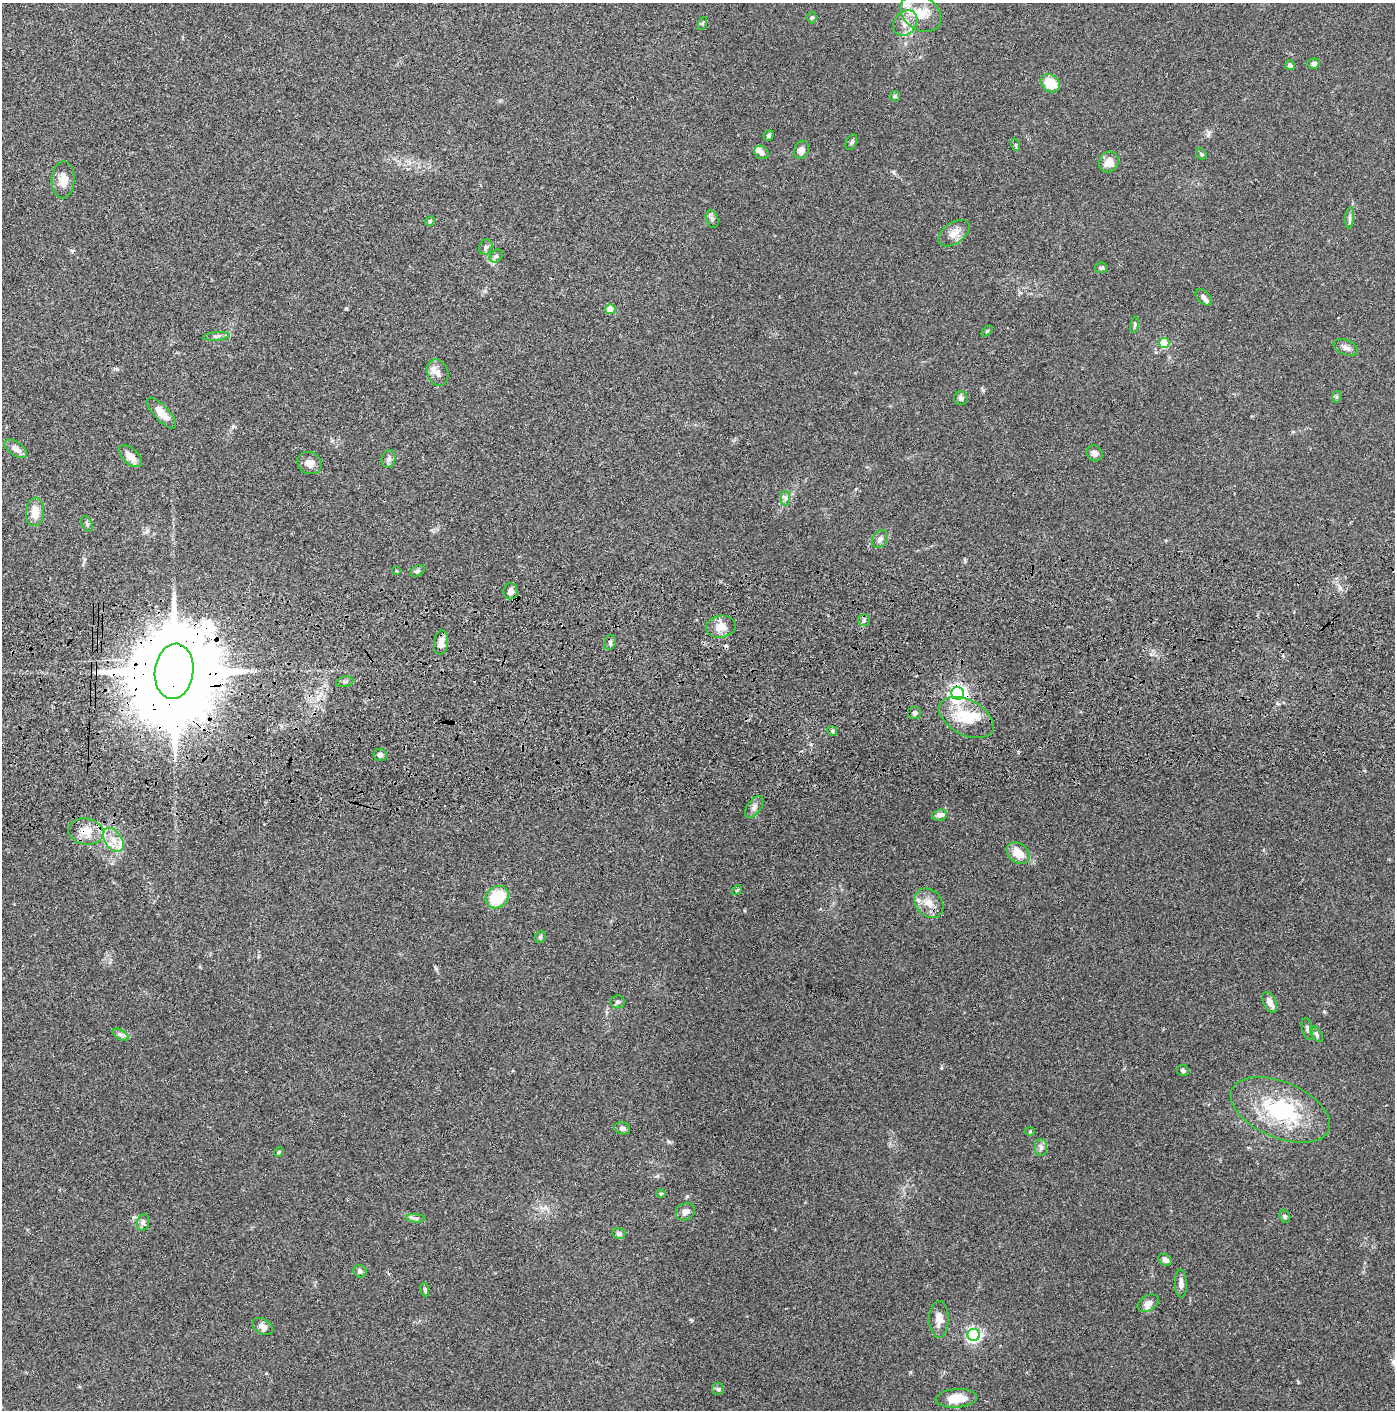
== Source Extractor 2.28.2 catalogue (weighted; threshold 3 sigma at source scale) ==
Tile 5 of 3 x 3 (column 2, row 2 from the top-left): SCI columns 1443-2835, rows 1526-2933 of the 4276 x 4457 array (HDU 1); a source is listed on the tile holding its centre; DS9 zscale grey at full resolution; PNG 1397 x 1412 px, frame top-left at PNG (2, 3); each listed source drawn as its Kron ellipse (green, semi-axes under 4 px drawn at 4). Shown black and unused: <1% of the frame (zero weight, under 3 of 4 exposures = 6% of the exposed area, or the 3 px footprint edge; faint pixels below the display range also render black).
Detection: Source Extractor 2.28.2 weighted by HDU 2 'WHT'; one run over the whole footprint, this tile lists its part. Background 0.0841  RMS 0.0061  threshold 0.0273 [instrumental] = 3 sigma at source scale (4.5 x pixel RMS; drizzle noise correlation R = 1.50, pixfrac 1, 0.05/0.05 arcsec/px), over >= 5 px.
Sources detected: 102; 2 cosmic-ray / hot-pixel residue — neither listed nor drawn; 7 inside a brighter listed object's ellipse — not listed separately; the other 93 listed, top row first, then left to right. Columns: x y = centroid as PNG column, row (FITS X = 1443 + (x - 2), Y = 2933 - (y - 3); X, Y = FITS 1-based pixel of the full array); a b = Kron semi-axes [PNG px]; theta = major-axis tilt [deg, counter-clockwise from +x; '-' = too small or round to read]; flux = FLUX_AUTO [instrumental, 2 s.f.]
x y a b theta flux
921 13 22 16 -35 13
812 17 6 4 90 0.89
703 23 6 4 71 0.88
905 23 14 11 53 6.4
1314 64 6 5 - 1.9
1290 65 5 5 - 1.5
1050 83 10 8 -40 14
895 96 5 5 - 0.91
769 135 5 5 - 0.96
851 142 8 5 66 1.2
1016 145 6 4 -71 0.82
801 150 9 7 70 3.4
761 152 7 6 - 2.6
1201 154 6 5 - 0.9
1109 162 10 9 - 6.9
63 180 18 11 87 6.9
1350 218 10 4 85 1.6
712 219 9 6 -70 1.7
430 221 5 4 - 0.75
954 233 18 10 35 5.7
486 247 8 6 66 1.7
496 256 7 5 45 1.5
1101 268 6 5 - 1.4
1204 297 10 6 -46 1.9
610 309 5 5 - 14
1135 325 8 4 81 1
987 331 6 4 44 0.81
216 336 13 4 5 1.5
1164 343 5 5 - 26
1346 347 13 7 -23 2.9
438 373 14 10 -72 4.4
1336 397 6 4 72 0.83
961 398 7 6 - 2
161 413 20 7 -47 7.8
16 449 13 6 -34 4.4
1095 453 8 7 - 2.2
130 456 14 7 -43 6.5
389 459 9 7 74 2
309 463 13 10 -27 4.4
785 498 7 4 -89 1.4
35 512 14 9 86 7.3
87 524 8 5 -60 1.2
880 539 9 7 53 2.4
396 571 4 3 - 0.65
418 571 8 5 26 1.2
511 591 8 7 - 3.7
864 620 6 6 - 1.2
721 627 15 11 9 7.3
610 642 7 5 76 1.4
441 643 12 7 83 4.9
174 671 28 19 83 16000
345 682 8 5 11 1.5
958 693 6 6 - 230
915 713 6 6 - 1.6
966 718 29 17 -27 21
832 731 5 4 - 0.87
380 755 7 6 - 1.7
754 807 12 6 54 2.5
940 815 7 5 5 3
86 831 17 13 -11 9.5
113 840 13 8 -55 6.1
1018 853 12 9 -38 9.4
737 890 6 4 43 0.66
497 897 12 10 42 25
929 903 16 12 -48 7.5
540 937 6 5 - 0.91
618 1002 7 6 - 1.6
1270 1002 11 6 -64 4.1
1307 1029 11 5 -77 1.7
1317 1034 9 5 -55 1.4
121 1035 8 5 -31 1.6
1183 1070 6 5 - 1.4
1280 1110 53 28 -23 54
622 1128 8 6 -17 1.9
1030 1131 5 4 - 0.65
1041 1148 8 6 -89 1.9
279 1152 5 4 - 0.71
661 1194 4 4 - 0.67
685 1212 10 8 31 3.4
1285 1216 7 5 -68 1.1
416 1218 9 3 -5 1.4
143 1223 8 6 76 1.8
619 1234 6 5 - 1.8
1165 1260 7 5 -33 2.4
360 1271 7 6 - 2
1181 1284 14 6 -89 3.2
425 1290 7 4 -79 0.96
1148 1303 11 7 30 3.3
939 1319 18 9 90 5.8
263 1327 11 7 -29 3
974 1335 6 6 - 150
718 1389 6 6 - 1.3
956 1398 21 9 4 11
Overlapping masked pixels (flux is a lower limit): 4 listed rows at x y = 174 671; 958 693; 86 831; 1280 1110
Isophote crosses this tile's border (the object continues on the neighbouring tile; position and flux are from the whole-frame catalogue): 1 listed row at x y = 905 23